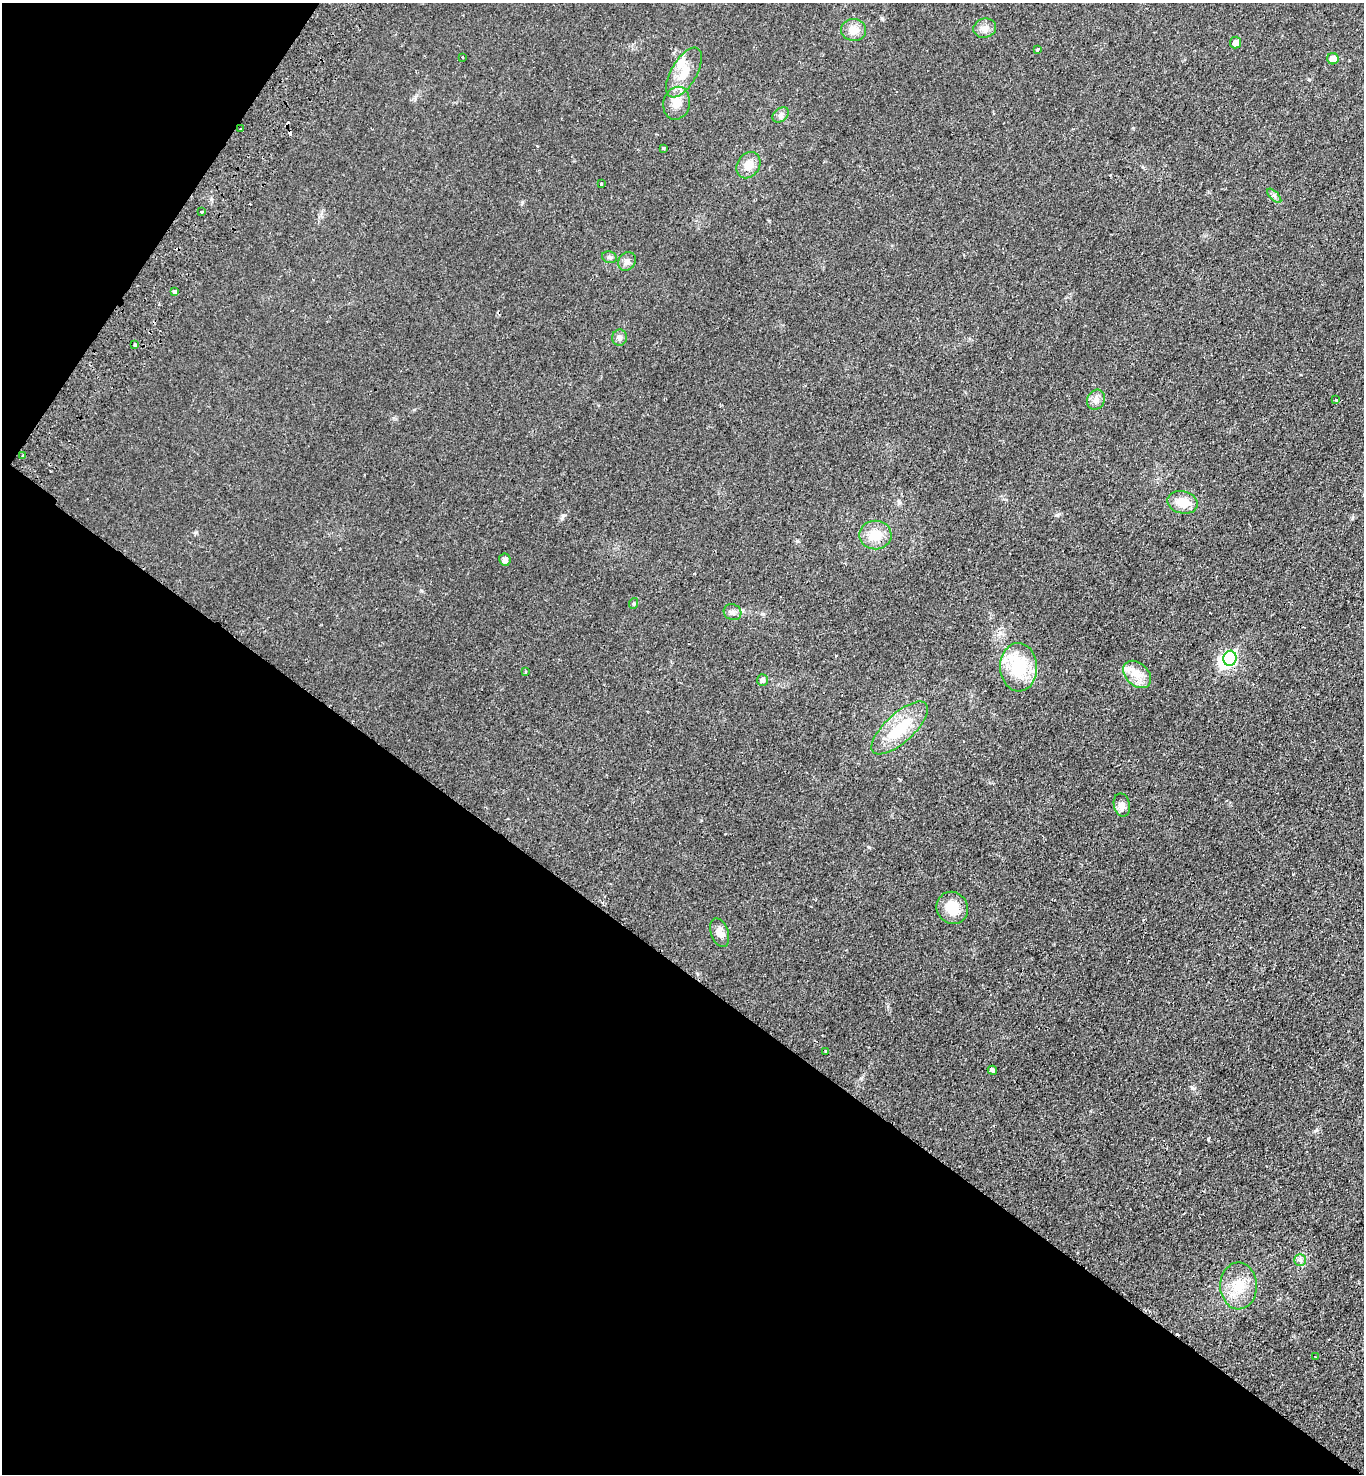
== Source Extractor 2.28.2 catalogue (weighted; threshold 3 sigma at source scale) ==
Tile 9 of 4 x 4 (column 1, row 3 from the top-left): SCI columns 205-1566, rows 1512-2983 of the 5996 x 5963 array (HDU 1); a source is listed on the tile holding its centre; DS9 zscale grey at full resolution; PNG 1366 x 1476 px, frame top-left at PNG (2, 3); each listed source drawn as its Kron ellipse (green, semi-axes under 4 px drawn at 4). Shown black and unused: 38% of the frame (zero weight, under 2 of 3 exposures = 3% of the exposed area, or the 3 px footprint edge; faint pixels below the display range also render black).
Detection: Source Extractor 2.28.2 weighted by HDU 2 'WHT'; one run over the whole footprint, this tile lists its part. Background 0.0278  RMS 0.0048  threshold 0.0217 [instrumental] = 3 sigma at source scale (4.5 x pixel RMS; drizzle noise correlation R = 1.50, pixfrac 1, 0.05/0.05 arcsec/px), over >= 5 px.
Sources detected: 48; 1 inside a brighter object's white glare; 4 cosmic-ray / hot-pixel residue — neither listed nor drawn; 1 inside a brighter listed object's ellipse — not listed separately; the other 42 listed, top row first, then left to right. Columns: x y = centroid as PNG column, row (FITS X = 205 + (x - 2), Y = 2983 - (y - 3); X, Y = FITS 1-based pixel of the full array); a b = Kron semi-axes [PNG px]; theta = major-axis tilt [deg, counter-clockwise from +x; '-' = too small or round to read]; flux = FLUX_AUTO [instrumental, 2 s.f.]
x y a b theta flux
985 28 11 9 16 3.4
854 30 12 11 - 5.3
1236 42 6 5 - 3
1037 50 4 3 - 1
463 57 3 2 - 0.5
1333 59 6 5 - 4.1
684 73 28 13 60 10
677 103 16 13 77 6.6
781 115 9 6 41 1.6
240 129 2 2 - 0.4
664 148 3 3 - 0.96
748 165 14 11 56 5.3
601 184 3 3 - 1.4
1274 196 9 3 -45 1
202 212 3 2 - 0.69
609 257 7 5 -14 1.1
627 261 10 8 51 2.2
175 292 3 3 - 2.8
619 338 8 7 - 1.7
135 345 4 3 - 2.2
1096 400 10 8 62 2.6
1336 400 3 2 - 0.41
23 455 3 3 - 1.1
1183 502 15 11 -13 7.7
875 535 16 14 1 8.7
505 560 6 5 - 2.2
634 603 5 3 - 0.55
733 612 9 8 - 1.8
1230 658 7 6 - 43
1019 667 24 18 -88 24
525 672 4 3 - 0.4
1137 674 16 11 -43 6
762 680 6 5 - 1.2
900 728 36 14 42 20
1122 805 12 8 -76 2.7
952 908 16 15 - 10
720 933 15 8 -70 3
826 1051 4 2 - 0.42
992 1070 5 3 - 2.6
1300 1260 6 6 - 1.2
1239 1286 23 18 -89 11
1315 1357 3 2 - 0.45
Overlapping masked pixels (flux is a lower limit): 1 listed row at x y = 240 129
Unlisted compact peaks at least as high as the median listed source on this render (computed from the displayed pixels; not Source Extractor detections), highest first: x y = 1057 515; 1192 1088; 563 515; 869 847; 1316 1130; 882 18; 900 780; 1293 874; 421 591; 196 532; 1133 128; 522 202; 415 97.